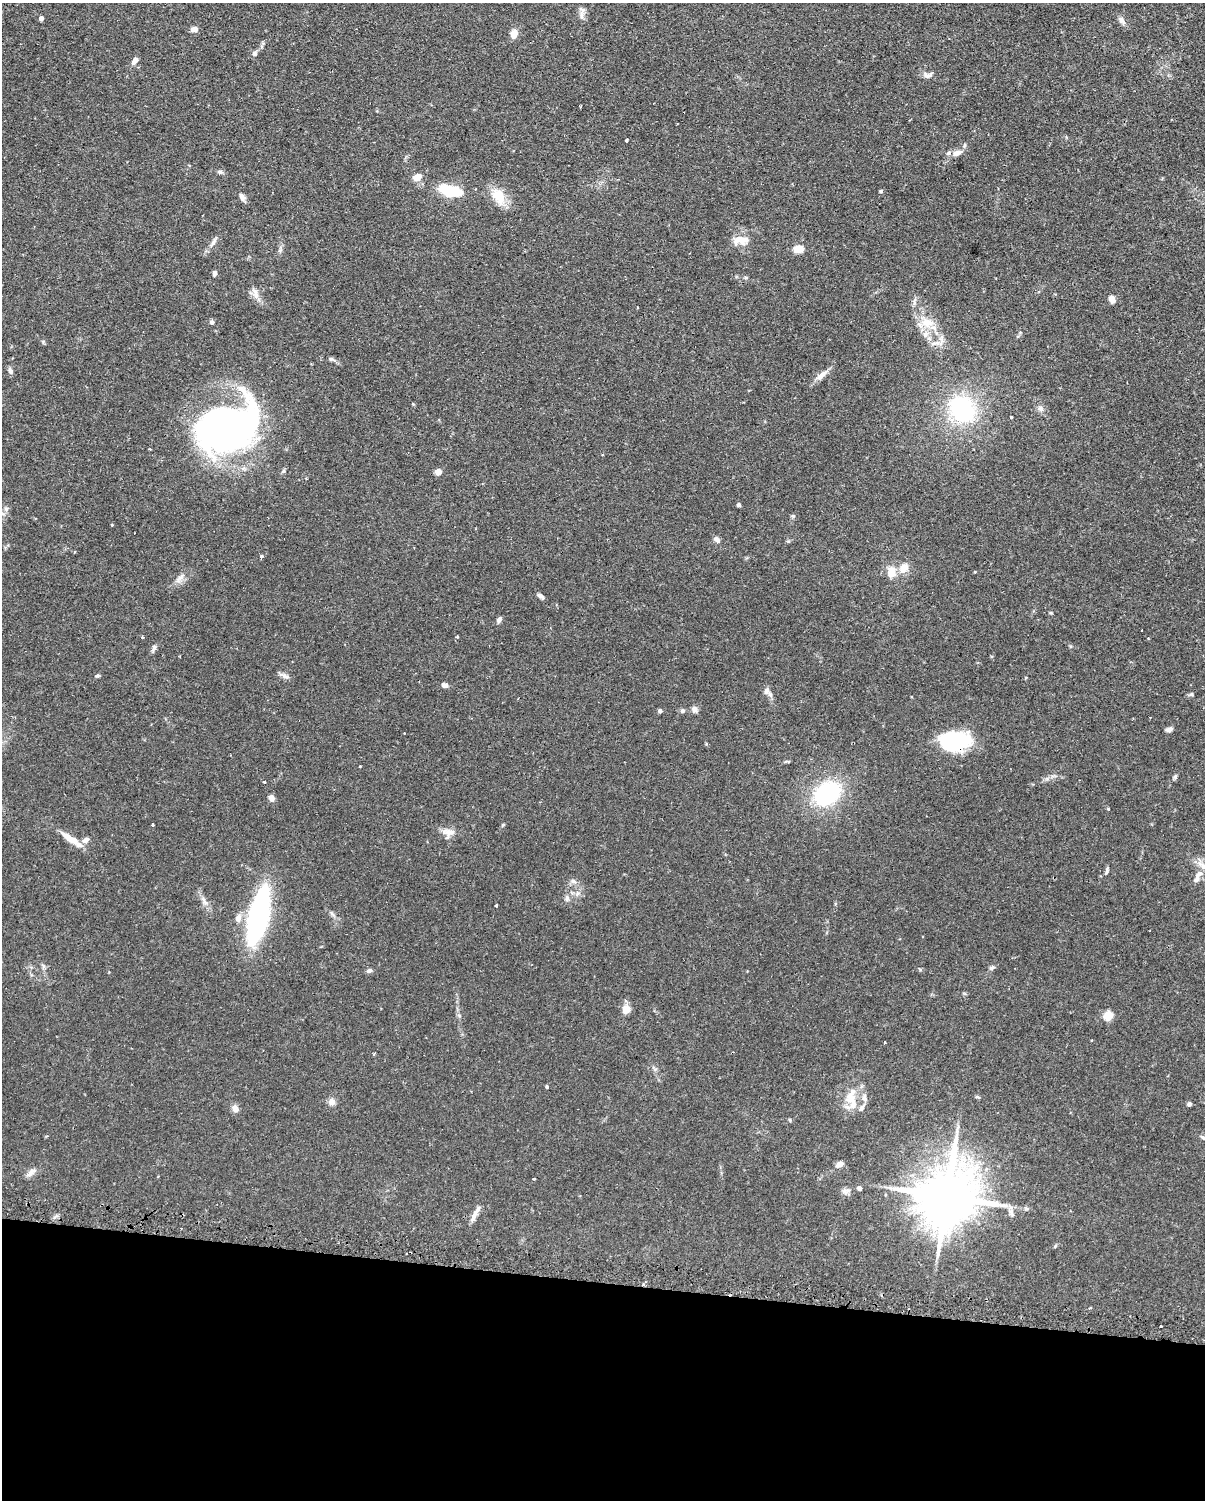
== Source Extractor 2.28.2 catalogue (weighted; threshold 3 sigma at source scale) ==
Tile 10 of 4 x 3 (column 2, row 3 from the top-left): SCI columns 1232-2434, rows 260-1757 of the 4868 x 4896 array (HDU 1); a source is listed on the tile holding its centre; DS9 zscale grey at full resolution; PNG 1207 x 1502 px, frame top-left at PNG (2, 3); no overlay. Shown black and unused: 15% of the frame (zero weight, under 2 of 3 exposures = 4% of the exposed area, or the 3 px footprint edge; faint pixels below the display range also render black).
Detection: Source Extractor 2.28.2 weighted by HDU 2 'WHT'; one run over the whole footprint, this tile lists its part. Background 0.106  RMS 0.0054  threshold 0.0244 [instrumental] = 3 sigma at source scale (4.5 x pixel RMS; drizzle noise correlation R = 1.50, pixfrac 1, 0.05/0.05 arcsec/px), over >= 5 px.
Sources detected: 120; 3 inside a brighter object's white glare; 2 cosmic-ray / hot-pixel residue — not listed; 8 inside a brighter listed object's ellipse — not listed separately; the other 107 listed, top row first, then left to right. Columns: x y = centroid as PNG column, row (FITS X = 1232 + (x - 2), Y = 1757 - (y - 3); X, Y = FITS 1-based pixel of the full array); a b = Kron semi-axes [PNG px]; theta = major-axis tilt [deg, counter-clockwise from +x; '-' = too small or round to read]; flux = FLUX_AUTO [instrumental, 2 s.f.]
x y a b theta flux
582 15 16 5 82 2.4
41 18 4 4 - 2.8
1122 20 12 7 -58 2.1
194 29 7 5 2 2.9
514 34 11 8 77 4.4
254 53 6 6 - 1.4
135 61 10 6 58 2.7
927 75 14 8 -2 2.5
626 140 3 3 - 1.1
957 153 12 7 22 3.5
220 172 7 5 -14 1.1
417 177 9 6 21 5.4
451 191 22 9 -12 23
881 191 4 4 - 0.72
242 197 12 6 -64 2
499 197 25 15 -62 10
738 239 16 12 -6 5.8
213 242 13 4 45 1.9
798 249 9 7 3 6.2
215 273 7 5 74 1.2
255 293 17 7 -66 3.5
1112 299 9 6 -64 3
212 322 5 5 - 1.6
927 323 19 12 -5 8
925 334 10 8 86 3.1
43 342 6 4 -73 0.64
935 343 18 4 10 2.3
331 359 8 5 7 0.99
10 371 10 5 -72 1.5
822 375 19 7 43 3.8
1040 408 9 7 -46 2
962 409 21 16 -51 65
1011 417 3 3 - 1.3
228 427 55 43 7 240
438 472 4 4 - 8.9
739 505 4 4 - 0.98
6 509 6 6 - 1.3
793 516 6 4 5 0.79
112 525 3 3 - 0.75
717 539 9 6 -43 1.8
261 557 4 4 - 0.66
904 568 14 10 51 5.2
975 572 3 3 - 0.41
891 573 13 10 -85 6.5
180 578 16 5 50 2.8
540 596 9 5 -38 1.6
1051 613 5 3 - 0.48
499 620 7 5 61 1.7
142 637 3 3 - 0.83
457 637 3 3 - 0.77
1148 638 3 3 - 0.4
154 649 11 5 60 1.5
284 675 15 5 -23 2
97 676 6 4 3 0.69
445 685 8 6 -13 1.8
766 691 12 7 69 2.1
1191 694 6 5 - 0.86
694 710 9 7 -62 1.9
660 711 5 5 - 1.2
683 711 6 5 - 1.3
1169 729 8 5 19 1.9
956 741 34 18 -11 40
786 761 8 4 2 0.77
1176 777 5 4 - 1.4
264 782 3 3 - 0.55
827 794 28 21 34 53
271 798 7 6 - 2.6
1108 809 4 3 - 0.41
152 825 3 3 - 2
503 825 6 4 35 0.58
449 833 17 13 55 4.5
73 841 24 8 -34 7.2
1203 866 24 8 -36 6.3
1106 871 12 4 75 1.2
1198 877 24 8 60 4.9
574 881 9 6 -37 1.8
578 893 7 4 19 1.2
567 898 9 6 -90 1.6
204 901 15 6 -58 2.9
496 905 3 3 - 2.3
258 916 33 11 77 170
238 918 10 7 86 3.1
43 966 7 4 -71 0.99
992 968 7 5 33 1.4
369 971 7 5 27 1.2
626 1009 9 8 - 5.5
1108 1016 10 9 - 5.5
374 1054 5 3 - 0.47
547 1087 5 4 - 0.61
977 1097 8 3 -6 0.61
851 1098 18 15 -51 10
332 1102 10 8 -58 2.6
1189 1104 5 4 - 1.3
235 1108 9 7 -55 3.1
790 1120 5 4 - 0.61
1203 1137 8 4 -25 1.1
840 1164 8 6 25 3.5
31 1172 15 6 44 2.6
534 1178 3 2 - 0.45
859 1188 4 4 - 2.5
846 1191 13 7 18 2.3
947 1197 20 15 74 3700
1011 1212 13 7 -71 2.4
475 1213 24 5 61 3.7
1055 1246 5 4 - 0.64
1090 1308 4 3 - 0.65
1161 1326 2 2 - 0.46
Overlapping masked pixels (flux is a lower limit): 1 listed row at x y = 956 741
Isophote crosses this tile's border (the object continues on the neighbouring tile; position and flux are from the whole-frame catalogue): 3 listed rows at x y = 6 509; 1203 866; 1203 1137